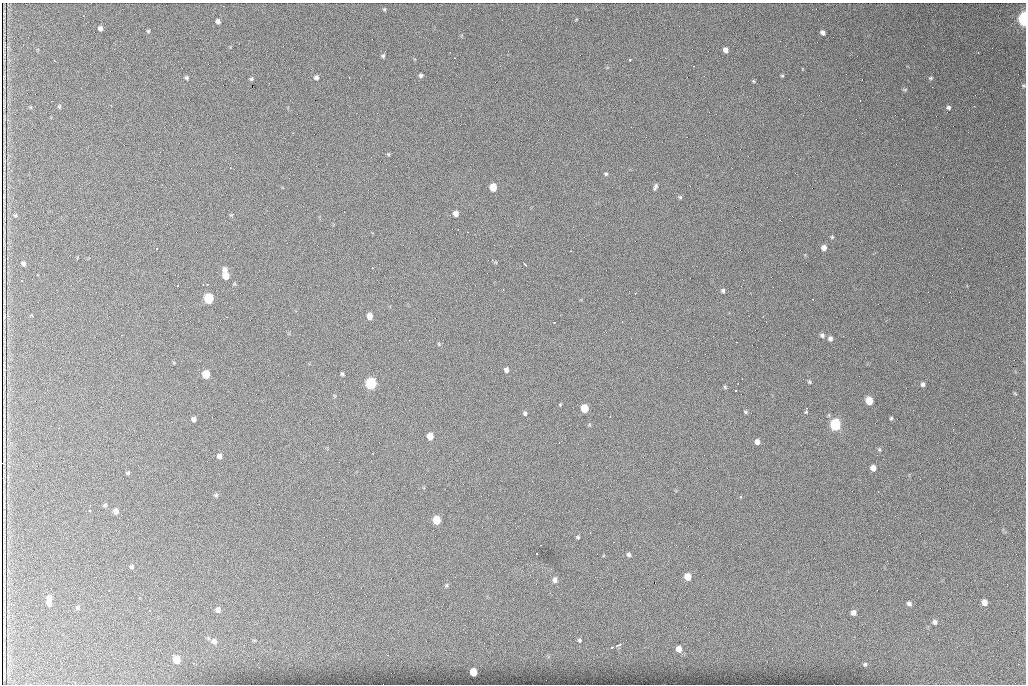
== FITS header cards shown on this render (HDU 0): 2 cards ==
NAXIS1  =                 1024 /fastest changing axis
NAXIS2  =                  682 /next to fastest changing axis

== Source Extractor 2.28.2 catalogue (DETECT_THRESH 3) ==
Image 1024 x 682 px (HDU 0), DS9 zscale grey, 1 PNG px = 1 image px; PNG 1028 x 686 px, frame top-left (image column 1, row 682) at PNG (2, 3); no overlay
Background 1020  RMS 23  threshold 68.6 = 3 sigma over >= 5 px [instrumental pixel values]
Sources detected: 115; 2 with non-positive FLUX_AUTO (blend fragments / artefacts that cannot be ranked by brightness) are not listed; the other 113 listed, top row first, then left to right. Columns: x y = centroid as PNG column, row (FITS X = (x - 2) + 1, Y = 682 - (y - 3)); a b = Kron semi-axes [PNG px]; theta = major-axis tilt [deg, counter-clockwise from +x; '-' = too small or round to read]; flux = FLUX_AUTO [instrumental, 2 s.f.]
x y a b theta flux
384 9 5 4 - 1600
1024 19 7 4 -87 350000
218 21 5 4 - 4900
100 28 5 4 - 5700
148 31 5 5 - 1900
822 32 5 4 - 5000
725 50 5 4 - 6800
383 56 5 4 - 2500
455 58 2 2 - 1300
630 60 3 3 - 3900
54 61 2 2 - 990
421 75 5 4 - 3300
782 76 4 4 - 1700
316 77 5 5 - 4200
349 77 2 2 - 1100
186 78 5 4 - 2600
931 78 6 4 -12 2100
251 79 5 4 - 2500
753 81 4 4 - 1500
1023 86 6 5 - 2100
905 90 6 4 -5 2000
51 101 2 2 - 950
59 106 6 4 68 1900
949 107 5 4 - 3100
388 154 5 4 - 1700
606 174 6 4 -13 2200
162 185 3 2 - 1300
493 187 6 5 - 31000
655 187 8 4 74 3500
680 197 5 4 - 2200
344 212 2 2 - 780
456 214 5 5 - 9400
15 215 6 4 -1 1700
467 232 2 2 - 1200
832 237 5 4 - 1800
156 248 3 2 - 2300
824 248 5 5 - 8000
23 263 5 4 - 4000
525 264 5 2 - 4800
372 268 3 2 - 3300
225 270 6 6 - 7500
37 275 2 2 - 1100
225 276 6 5 - 21000
207 284 3 3 - 1700
178 286 3 2 - 2300
723 291 5 4 - 2900
635 293 2 2 - 1100
209 298 6 5 - 120000
813 299 3 2 - 1800
369 316 5 5 - 15000
554 323 3 3 - 3800
822 335 6 5 - 4000
830 338 6 5 - 4900
439 343 6 3 -90 1600
506 370 5 5 - 5100
206 374 6 5 - 37000
342 374 4 3 - 2500
809 382 5 4 - 1900
371 383 6 6 - 200000
923 384 5 4 - 3300
725 387 5 4 - 1900
736 390 3 2 - 1300
869 401 6 5 - 29000
560 405 4 4 - 1400
584 408 6 5 - 39000
745 412 5 4 - 2000
806 412 5 4 - 1700
525 413 6 4 -87 2800
610 417 3 2 - 1500
891 418 4 3 - 1900
194 419 5 4 - 4600
835 425 6 6 - 230000
430 436 5 5 - 17000
559 442 2 2 - 840
757 442 5 5 - 7100
879 450 6 4 -69 2200
219 456 5 5 - 6000
873 468 5 5 - 9200
128 473 4 4 - 2200
878 492 3 2 - 1400
216 495 6 5 - 2800
740 497 3 3 - 5300
105 505 5 4 - 2300
90 511 3 2 - 4300
116 511 5 5 - 7900
437 520 6 5 - 44000
578 537 3 3 - 2200
540 545 2 2 - 1300
537 554 2 2 - 1200
629 555 5 5 - 3800
132 567 5 5 - 2700
688 577 6 5 - 23000
555 580 7 7 - 5800
446 585 6 4 46 2100
49 598 6 5 - 7700
984 602 5 5 - 10000
49 603 5 5 - 5700
909 604 6 5 - 4300
78 608 6 6 - 2800
218 610 6 5 - 6800
853 613 6 5 - 6500
935 622 7 6 - 4800
254 640 6 4 -1 1700
579 640 6 5 - 2600
214 641 8 7 - 7000
619 645 5 3 - 4400
612 647 3 3 - 2100
679 649 7 6 - 12000
176 659 6 5 - 33000
195 664 6 2 -18 1600
865 664 5 5 - 2600
1018 664 2 2 - 750
473 672 6 5 - 33000
At the frame edge (FLAGS 8, measured only in part): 2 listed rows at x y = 1024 19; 1023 86
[2 non-positive-flux detections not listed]

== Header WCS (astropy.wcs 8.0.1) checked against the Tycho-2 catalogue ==
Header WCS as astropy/WCSLIB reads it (CRVAL/CRPIX/CD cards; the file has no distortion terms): RA---TAN/DEC--TAN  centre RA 07:06:07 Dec +31:10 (106.53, +31.16 deg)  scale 1.43 arcsec/px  FOV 24.4' x 16.3'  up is -93 deg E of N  parity flipped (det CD > 0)
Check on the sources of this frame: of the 60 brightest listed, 10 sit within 2.1 arcsec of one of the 14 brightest Tycho-2 stars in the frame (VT <= 12.35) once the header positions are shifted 0.25 arcsec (0.06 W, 0.24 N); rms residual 0.86 arcsec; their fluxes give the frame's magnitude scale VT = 23.07 - 2.5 log10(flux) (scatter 0.25 mag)
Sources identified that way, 10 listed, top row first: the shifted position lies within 2.1 arcsec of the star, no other Tycho-2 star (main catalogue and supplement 1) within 4.2 arcsec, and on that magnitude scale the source's flux lands within +1.5 / -3 mag of the star's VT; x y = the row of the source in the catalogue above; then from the Tycho-2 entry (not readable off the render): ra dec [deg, ICRS J2000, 3 dp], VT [Tycho-2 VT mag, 2 dp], TYC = Tycho-2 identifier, HIP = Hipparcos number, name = IAU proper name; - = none
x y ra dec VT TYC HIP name
1024 19 106.369 +31.359 8.79 2438-636-1 - -
493 187 106.458 +31.151 12.35 2438-728-1 - -
209 298 106.516 +31.041 10.39 2438-398-1 - -
206 374 106.551 +31.041 11.84 2438-663-1 - -
371 383 106.552 +31.106 9.20 2438-180-1 - -
869 401 106.550 +31.305 11.61 2438-184-1 - -
584 408 106.559 +31.192 11.79 2438-1039-1 - -
835 425 106.562 +31.292 10.01 2438-106-1 - -
437 520 106.614 +31.135 11.36 2438-550-1 - -
473 672 106.684 +31.152 11.76 2438-931-1 - -